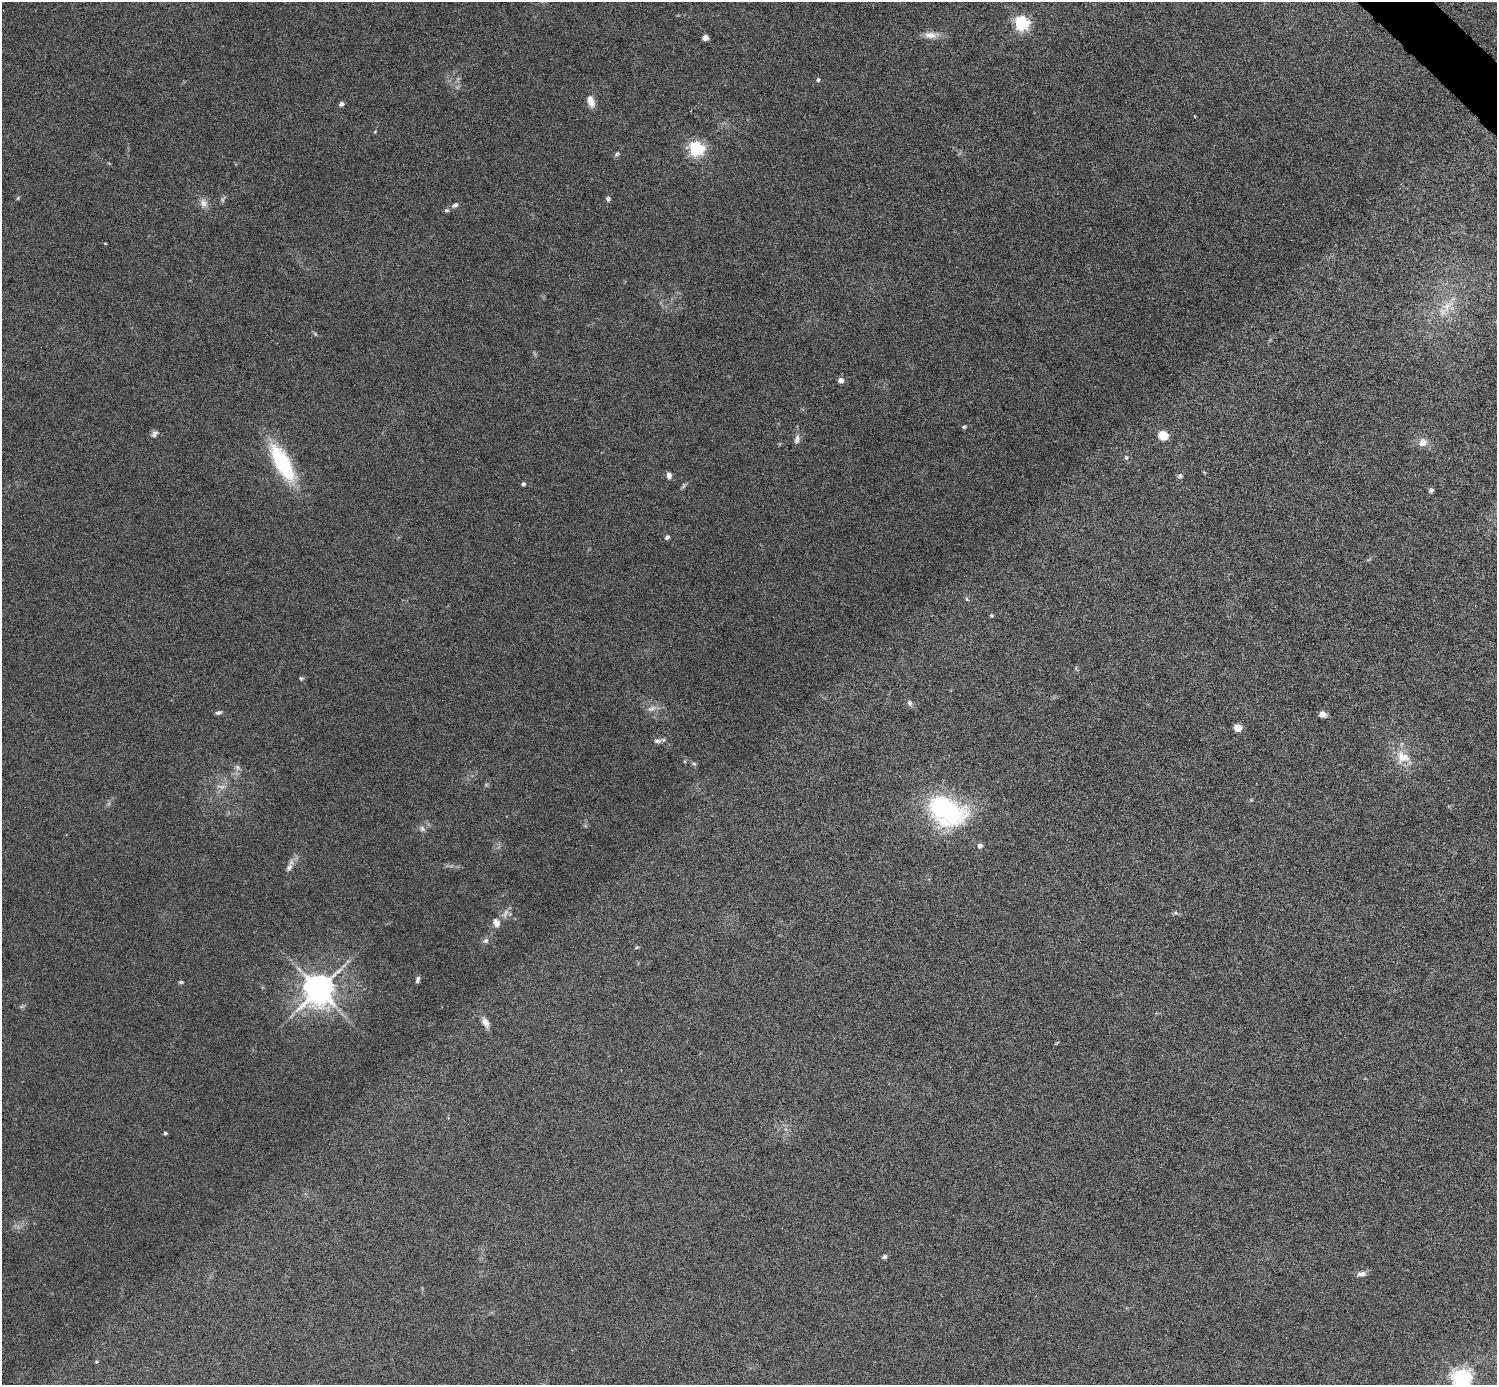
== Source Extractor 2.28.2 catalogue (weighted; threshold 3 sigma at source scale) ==
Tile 10 of 4 x 4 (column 2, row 3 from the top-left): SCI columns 1496-2990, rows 1680-3062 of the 5981 x 5981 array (HDU 1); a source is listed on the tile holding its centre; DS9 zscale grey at full resolution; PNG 1499 x 1387 px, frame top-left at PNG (2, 2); no overlay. Shown black and unused: <1% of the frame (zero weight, under 4 of 8 exposures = <1% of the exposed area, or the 3 px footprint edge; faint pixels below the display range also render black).
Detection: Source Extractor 2.28.2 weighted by HDU 2 'WHT'; one run over the whole footprint, this tile lists its part. Background 0.0442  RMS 0.0039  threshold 0.0158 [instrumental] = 3 sigma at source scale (4.09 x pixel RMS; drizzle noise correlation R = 1.36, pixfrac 0.8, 0.05/0.05 arcsec/px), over >= 5 px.
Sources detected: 57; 1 too faint to see at this stretch — not listed; the other 56 listed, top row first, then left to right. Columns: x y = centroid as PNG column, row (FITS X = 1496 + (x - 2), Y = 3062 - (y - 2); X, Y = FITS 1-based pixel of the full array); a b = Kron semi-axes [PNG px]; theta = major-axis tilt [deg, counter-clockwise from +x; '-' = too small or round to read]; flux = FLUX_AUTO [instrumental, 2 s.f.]
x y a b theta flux
1022 23 6 6 - 87
930 35 17 8 -4 2.9
705 38 4 4 - 4.7
818 80 4 4 - 0.76
591 101 13 7 -70 3.1
341 104 4 4 - 1.6
1195 116 3 2 - 0.3
696 149 6 6 - 93
617 154 7 4 37 0.65
608 199 6 5 - 0.73
203 203 12 10 -68 2.2
455 205 10 6 31 1.1
446 210 7 5 0 0.62
105 243 4 3 - 0.28
1446 307 12 10 80 3.8
841 380 4 4 - 3.1
964 427 5 4 - 0.53
155 434 10 7 46 1.2
1163 436 6 5 - 17
797 439 11 6 75 1.7
1423 442 10 10 - 2.6
1126 457 5 5 - 0.68
282 463 38 14 -61 32
669 475 7 6 - 1.3
1180 476 6 5 - 0.77
523 484 4 3 - 1
1431 490 7 5 47 0.74
667 537 4 4 - 1.2
967 599 6 4 -87 0.46
991 615 4 3 - 0.57
301 678 5 5 - 0.52
910 703 7 6 - 0.88
651 708 13 5 10 1.7
218 713 7 4 16 0.87
1322 714 5 4 - 5.4
1238 728 5 4 - 9.5
657 741 9 5 -8 1
1403 757 21 15 -31 6.3
694 764 6 4 -1 0.53
237 767 7 6 - 0.93
946 810 47 30 -28 46
422 829 9 6 -50 1
980 846 4 4 - 2.1
289 867 11 7 58 1.6
496 923 11 8 -66 2
486 940 7 7 - 1.1
344 965 7 4 20 0.7
418 979 8 4 71 0.93
181 982 6 4 0 0.48
319 990 9 8 - 620
485 1022 14 8 -59 2
165 1133 3 3 - 0.76
884 1257 6 5 - 0.7
1362 1274 11 5 10 1.6
96 1362 4 4 - 0.45
1462 1378 6 6 - 190
Isophote crosses this tile's border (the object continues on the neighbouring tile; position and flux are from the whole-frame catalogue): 1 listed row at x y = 1462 1378